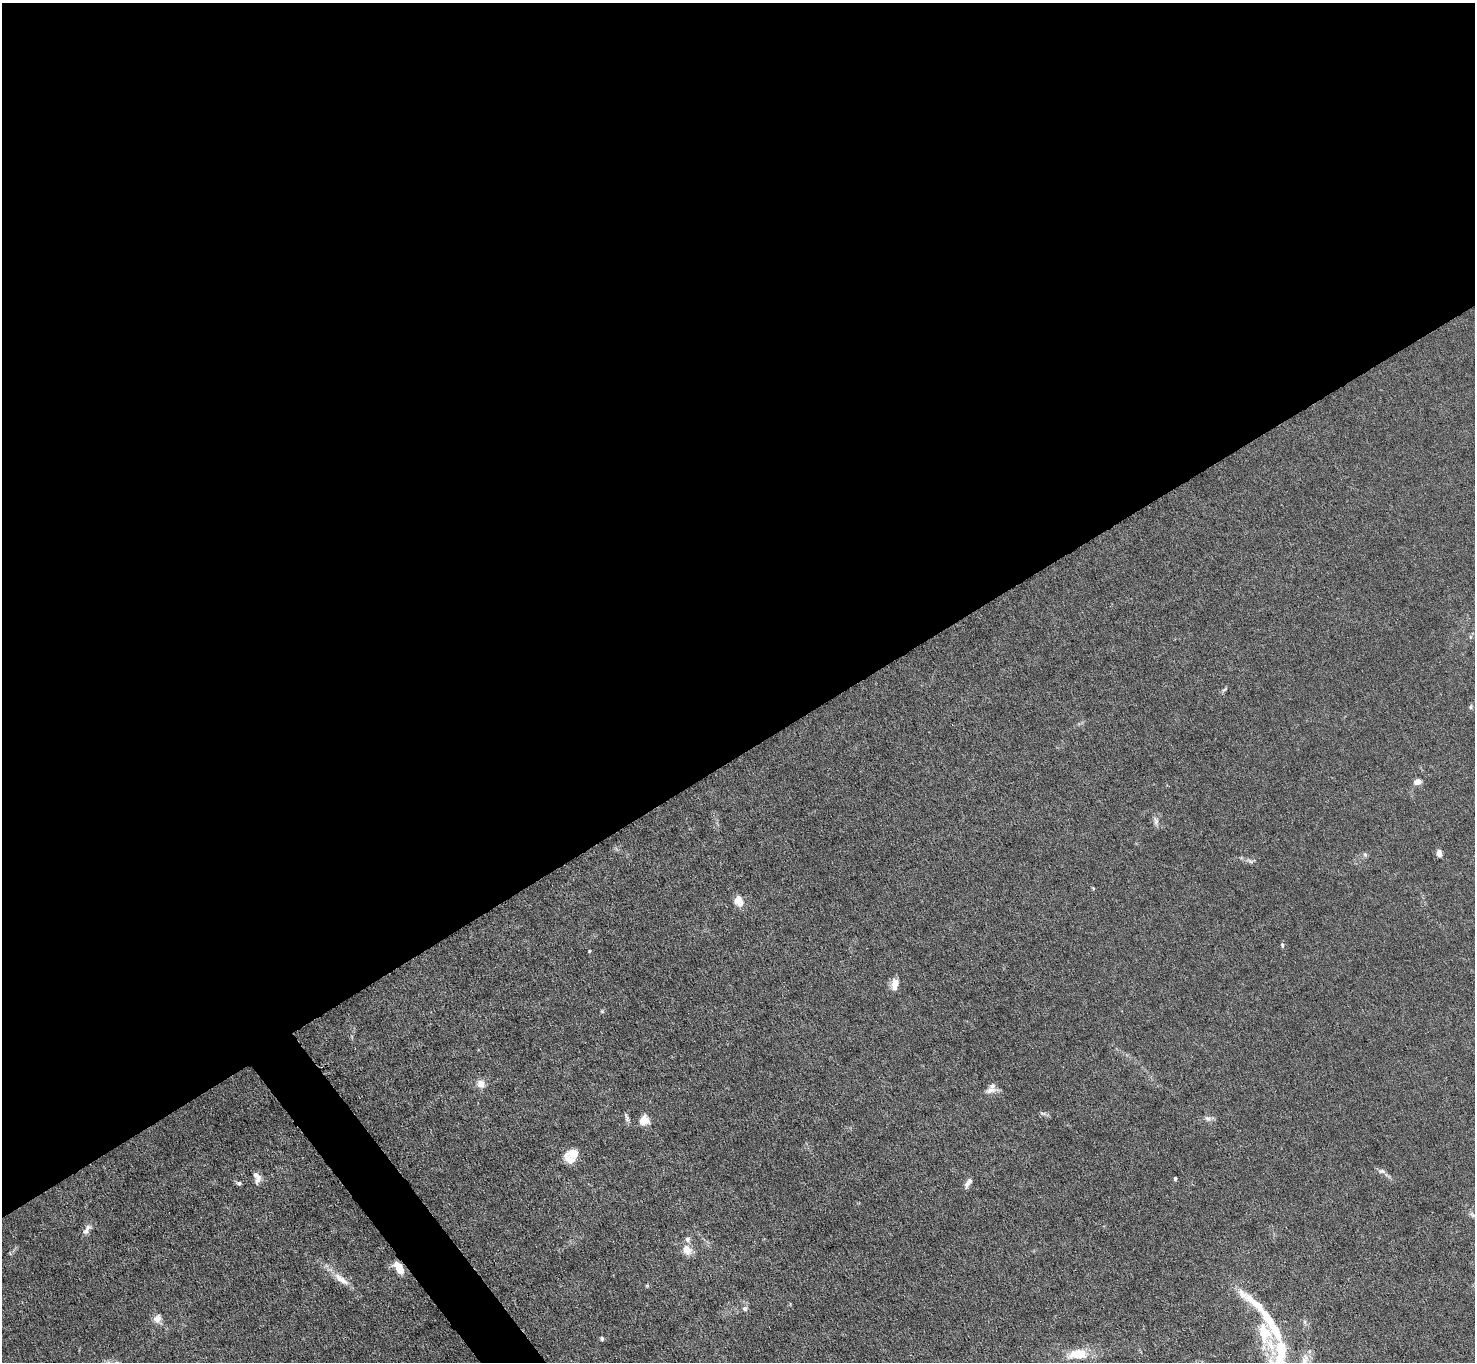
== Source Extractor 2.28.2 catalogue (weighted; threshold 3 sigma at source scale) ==
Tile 2 of 4 x 4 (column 2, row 1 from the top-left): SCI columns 1475-2947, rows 4235-5594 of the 5894 x 5888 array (HDU 1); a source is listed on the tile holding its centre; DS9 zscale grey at full resolution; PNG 1477 x 1364 px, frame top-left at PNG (2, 3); no overlay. Shown black and unused: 57% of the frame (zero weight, under 4 of 8 exposures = <1% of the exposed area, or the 3 px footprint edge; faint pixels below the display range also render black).
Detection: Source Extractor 2.28.2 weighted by HDU 2 'WHT'; one run over the whole footprint, this tile lists its part. Background 0.0261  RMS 0.0022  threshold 0.00888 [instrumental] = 3 sigma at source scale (4.09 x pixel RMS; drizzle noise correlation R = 1.36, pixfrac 0.8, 0.05/0.05 arcsec/px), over >= 5 px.
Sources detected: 43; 6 inside a brighter listed object's ellipse — not listed separately; the other 37 listed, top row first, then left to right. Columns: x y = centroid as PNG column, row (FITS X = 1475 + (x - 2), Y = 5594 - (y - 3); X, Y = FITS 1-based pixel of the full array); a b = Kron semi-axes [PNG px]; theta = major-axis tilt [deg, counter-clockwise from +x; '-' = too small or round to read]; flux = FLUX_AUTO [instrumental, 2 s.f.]
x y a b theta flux
1224 690 8 4 36 0.36
1471 707 8 4 82 0.29
1418 782 8 6 7 1.2
1156 821 12 6 -83 0.77
1439 853 7 5 -85 1.1
1365 854 6 5 - 0.37
1250 861 12 4 -24 0.62
1093 888 5 4 - 0.18
739 901 11 8 -58 2.4
1282 945 7 4 -81 0.34
589 951 4 3 - 0.17
895 984 13 7 82 2.1
602 1011 5 5 - 0.25
481 1084 10 9 - 1.5
991 1089 16 10 48 1.4
627 1118 12 5 -73 0.58
1207 1118 9 7 -42 0.69
644 1120 12 11 - 1.9
569 1159 19 12 -43 2.1
1382 1171 10 5 -5 0.6
257 1177 15 8 -76 1.2
1175 1178 3 3 - 0.4
239 1183 6 6 - 0.4
968 1183 14 6 57 0.93
1472 1215 8 6 -54 0.49
87 1230 16 7 61 1.1
687 1250 13 10 -57 2.1
399 1268 10 5 -62 5.3
341 1279 25 8 -36 2.5
647 1286 6 4 19 0.24
745 1309 7 6 - 0.58
157 1319 12 9 51 1.4
1305 1322 7 4 -71 0.36
1264 1332 53 23 -72 12
602 1338 5 4 - 0.43
1078 1354 20 9 6 5.4
1304 1361 16 9 -89 2
Overlapping masked pixels (flux is a lower limit): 1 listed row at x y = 399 1268
Isophote crosses this tile's border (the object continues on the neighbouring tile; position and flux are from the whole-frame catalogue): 1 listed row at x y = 1304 1361